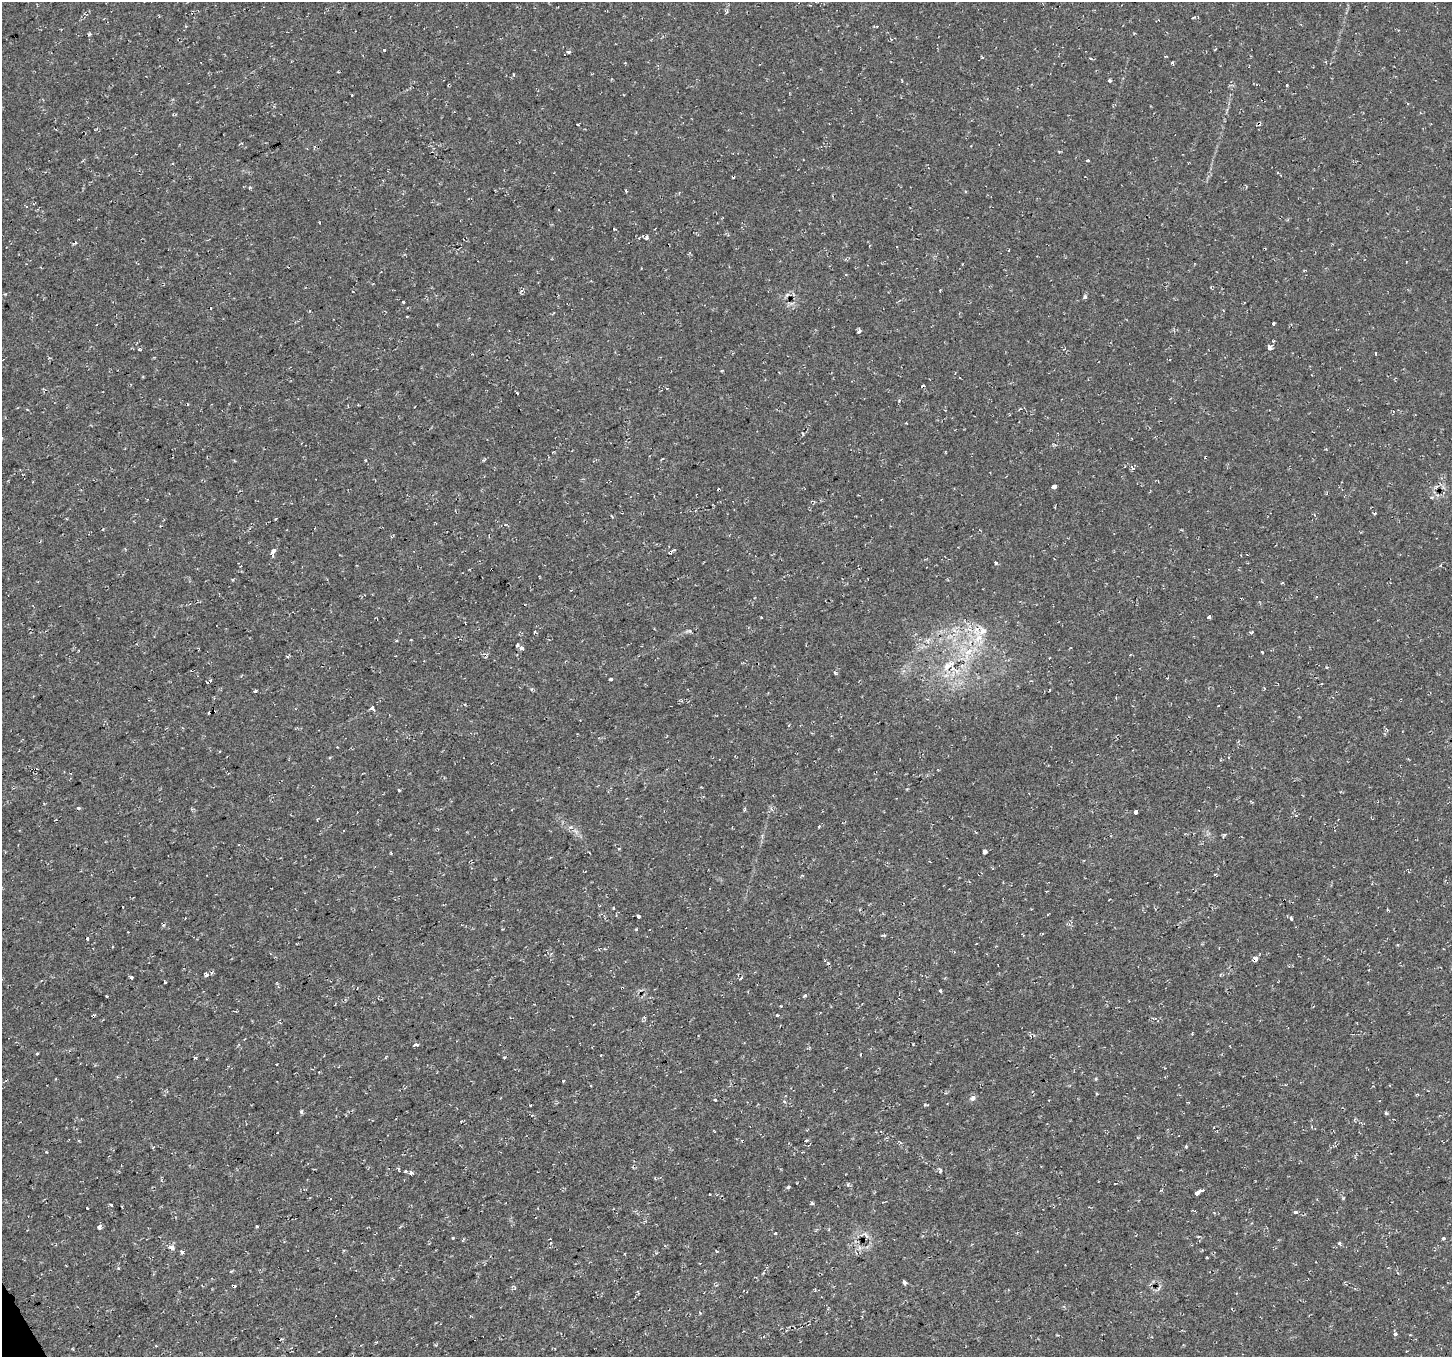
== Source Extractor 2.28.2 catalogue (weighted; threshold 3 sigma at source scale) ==
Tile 7 of 4 x 4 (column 3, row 2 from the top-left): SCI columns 2902-4351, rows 2815-4169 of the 5801 x 5689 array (HDU 1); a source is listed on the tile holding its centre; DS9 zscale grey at full resolution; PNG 1454 x 1359 px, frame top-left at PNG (2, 2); no overlay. Shown black and unused: <1% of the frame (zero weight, under 2 of 3 exposures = <1% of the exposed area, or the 3 px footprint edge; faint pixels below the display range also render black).
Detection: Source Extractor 2.28.2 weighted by HDU 2 'WHT'; one run over the whole footprint, this tile lists its part. Background 0.0286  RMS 0.0084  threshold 0.0376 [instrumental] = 3 sigma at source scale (4.5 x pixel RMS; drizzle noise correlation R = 1.50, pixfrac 1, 0.0396/0.0396 arcsec/px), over >= 5 px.
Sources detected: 153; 28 cosmic-ray / hot-pixel residue — not listed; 1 inside a brighter listed object's ellipse — not listed separately; the other 124 listed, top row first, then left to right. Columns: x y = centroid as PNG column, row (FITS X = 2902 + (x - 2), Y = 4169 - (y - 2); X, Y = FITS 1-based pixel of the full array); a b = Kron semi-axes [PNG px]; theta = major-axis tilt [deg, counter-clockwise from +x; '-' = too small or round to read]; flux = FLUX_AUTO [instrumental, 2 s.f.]
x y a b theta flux
1193 18 4 2 - 0.87
877 26 4 3 - 0.57
384 50 3 3 - 3.4
982 57 5 3 - 1
1090 58 4 3 - 1.2
1172 63 3 3 - 2.4
1287 84 3 3 - 3.3
352 95 2 2 - 0.66
578 124 3 3 - 4
315 147 4 3 - 0.96
1088 161 3 3 - 2.5
613 229 3 3 - 4.1
646 237 4 3 - 4.8
76 242 3 3 - 3.6
1085 297 3 3 - 9.7
403 302 3 3 - 3.8
1223 311 3 3 - 1
407 317 3 3 - 2.8
1273 323 3 3 - 3.1
859 332 5 3 - 1.2
1269 347 8 4 -71 2.8
517 393 4 2 - 1.5
899 400 3 3 - 0.8
803 433 4 3 - 0.96
484 459 6 3 44 1.1
663 459 3 2 - 0.75
1133 468 7 4 -34 1.4
1054 486 4 3 - 13
612 516 4 2 - 0.77
275 519 3 2 - 0.73
674 550 3 3 - 2.3
273 551 5 3 - 7.9
996 563 3 3 - 3.9
1209 617 3 3 - 5.9
761 618 3 2 - 0.99
954 630 7 5 -45 2.8
690 631 6 4 -71 1.1
982 631 13 12 - 9.3
396 640 3 3 - 3.1
411 640 2 2 - 0.72
517 645 4 3 - 1.3
522 648 4 3 - 12
1262 652 3 2 - 0.9
968 653 24 10 60 19
1049 658 3 2 - 1.3
947 666 18 9 51 11
1326 667 4 3 - 0.79
835 673 5 3 - 0.96
1167 678 3 3 - 0.64
611 679 3 3 - 6.1
209 681 7 3 19 3.1
532 689 5 3 - 0.99
1049 689 3 3 - 1.5
255 691 4 3 - 5
1218 705 3 2 - 0.87
372 708 3 3 - 290
210 712 4 3 - 4.1
219 751 3 2 - 0.89
1229 757 3 2 - 0.74
399 790 3 3 - 2.3
1136 811 4 3 - 23
819 826 3 3 - 4.3
985 852 5 4 - 1.7
614 908 4 2 - 0.56
638 916 4 3 - 13
1291 918 4 3 - 2.6
163 925 5 3 - 0.88
502 929 3 2 - 0.69
1023 935 3 2 - 0.71
976 944 2 2 - 0.67
551 954 5 5 - 1.2
1255 959 4 3 - 30
206 975 4 3 - 8.7
131 977 3 3 - 3.3
741 978 4 3 - 2.9
165 982 3 3 - 3.6
622 988 4 2 - 0.81
940 990 3 3 - 4.5
805 995 4 4 - 1.2
107 996 3 3 - 4.6
777 1015 3 3 - 1.9
93 1016 4 3 - 3.6
416 1045 3 3 - 13
37 1054 3 3 - 1.9
195 1057 4 3 - 0.95
504 1057 4 3 - 0.92
276 1064 2 2 - 0.82
319 1072 2 2 - 0.57
563 1081 4 2 - 0.59
973 1098 6 5 - 3.8
715 1100 3 3 - 3.8
301 1112 5 3 - 1.7
1386 1112 4 3 - 1.3
277 1132 3 2 - 0.92
806 1140 4 3 - 0.82
900 1142 6 3 -37 1
46 1152 4 2 - 0.66
398 1168 4 3 - 1.1
405 1171 3 3 - 1.2
940 1171 6 3 89 1.2
411 1173 4 4 - 9
848 1184 5 3 - 0.9
789 1187 4 3 - 6.9
1198 1192 6 3 37 40
812 1203 3 3 - 1.8
111 1205 4 3 - 1.3
87 1208 3 2 - 0.98
1295 1212 3 3 - 4.7
257 1226 3 3 - 1.1
99 1227 4 3 - 11
775 1233 4 2 - 0.67
866 1235 13 4 -53 2.9
453 1238 3 3 - 0.73
1443 1239 4 3 - 2.7
1339 1243 3 3 - 3.4
172 1247 4 4 - 5.8
717 1251 4 2 - 0.76
182 1252 4 3 - 2
118 1268 4 3 - 0.88
905 1282 4 3 - 6.5
1064 1306 4 4 - 1.1
700 1313 4 3 - 0.79
1395 1334 4 4 - 2.7
377 1342 3 3 - 0.78
Overlapping masked pixels (flux is a lower limit): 5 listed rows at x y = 209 681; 210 712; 1255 959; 622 988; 93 1016
Unlisted compact peaks at least as high as the median listed source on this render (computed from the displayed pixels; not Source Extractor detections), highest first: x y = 568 52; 1110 81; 1343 1198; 530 1105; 139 349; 913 1044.